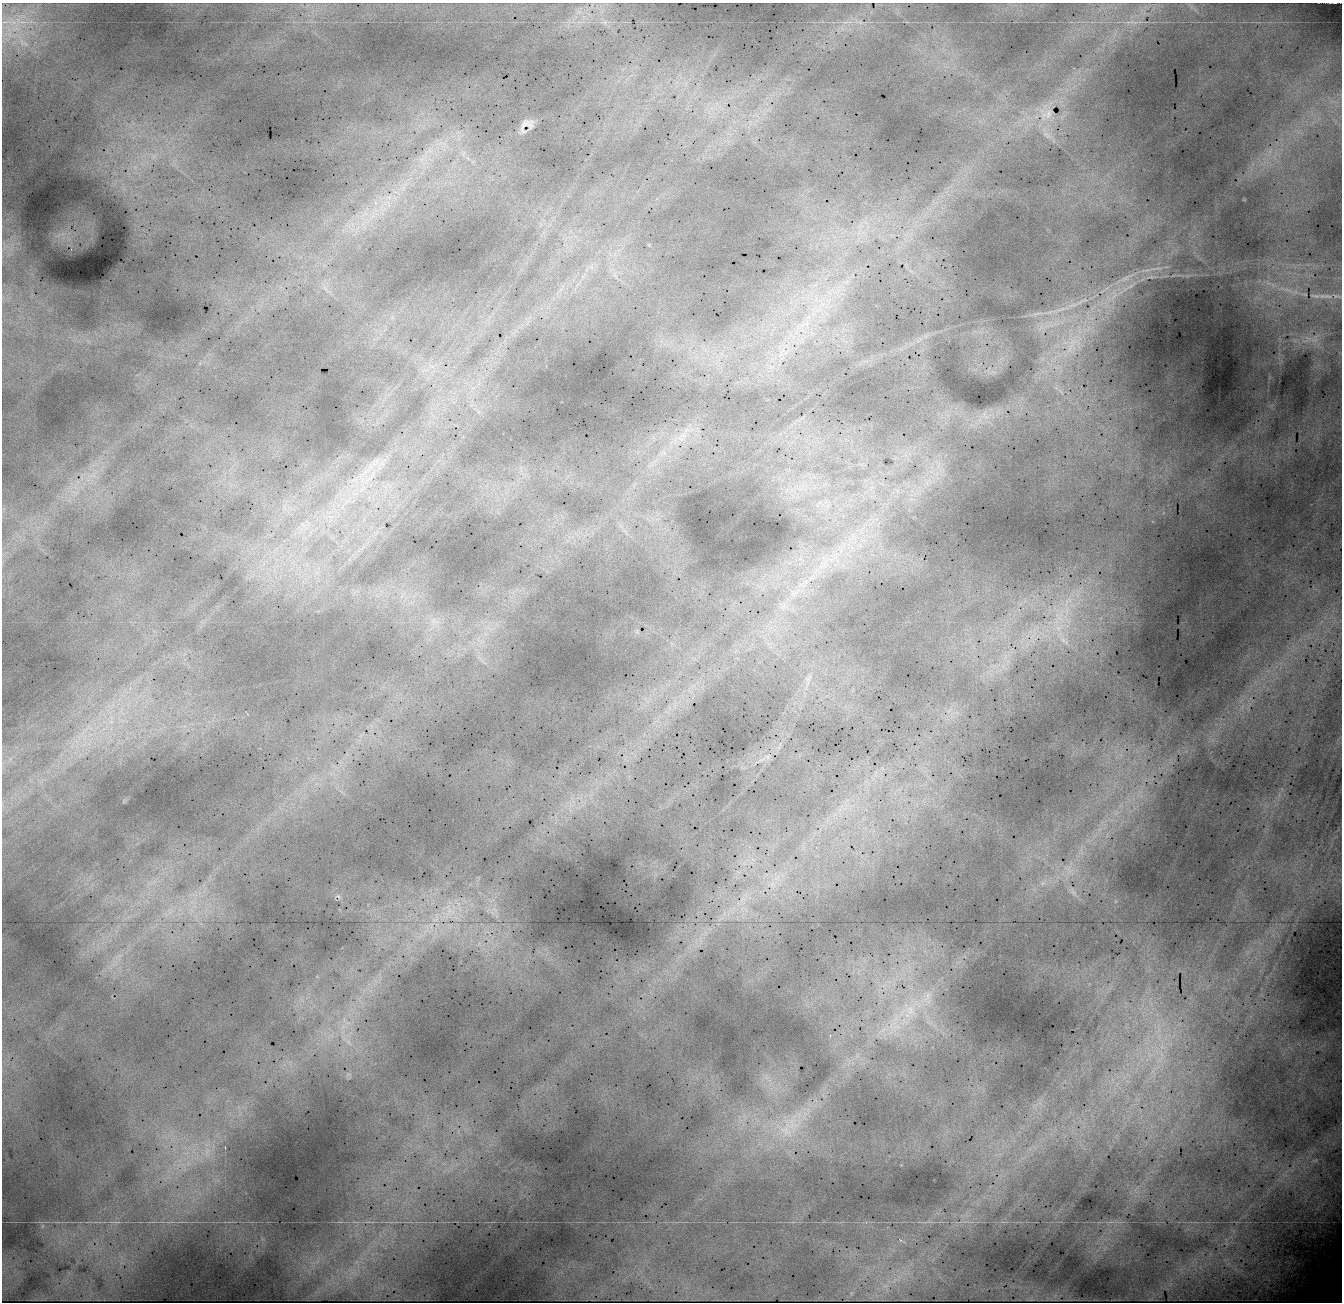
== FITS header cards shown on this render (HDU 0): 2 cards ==
NAXIS1  =                 1340 / Number of columns
NAXIS2  =                 1300 / Number of rows

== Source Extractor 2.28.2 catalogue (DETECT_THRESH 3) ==
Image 1340 x 1300 px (HDU 0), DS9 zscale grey, 1 PNG px = 1 image px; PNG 1344 x 1304 px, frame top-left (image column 1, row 1300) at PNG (2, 3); no overlay
Background 20500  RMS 160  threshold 477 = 3 sigma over >= 5 px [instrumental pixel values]
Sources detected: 45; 1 with non-positive FLUX_AUTO (blend fragments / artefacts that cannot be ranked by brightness) is not listed; the other 44 listed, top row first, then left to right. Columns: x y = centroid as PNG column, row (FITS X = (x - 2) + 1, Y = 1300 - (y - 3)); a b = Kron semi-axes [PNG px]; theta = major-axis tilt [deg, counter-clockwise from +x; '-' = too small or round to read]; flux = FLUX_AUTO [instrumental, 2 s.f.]
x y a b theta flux
1335 3 3 2 - 9.3e+03
845 22 9 4 5 3.1e+04
860 22 7 4 -18 2.7e+04
1134 22 14 3 -4 3.6e+04
816 43 2 2 - 3.6e+04
527 125 14 9 38 8.7e+04
1047 135 16 8 -37 8.7e+04
463 153 9 6 66 4.6e+04
422 158 19 6 37 1.1e+05
403 188 8 6 79 5.2e+04
389 197 10 7 39 6.9e+04
4 246 15 9 -86 9.8e+04
71 249 3 2 - 1.8e+04
1159 268 16 3 0 3.5e+04
1126 278 8 5 45 3.4e+04
1288 290 14 2 -22 3.9e+04
1316 296 11 4 -5 2.5e+04
1073 305 19 6 14 1.0e+05
1038 313 17 3 9 5.3e+04
807 323 12 7 70 9.3e+04
1070 347 21 5 65 1.2e+05
683 435 12 7 -5 8.1e+04
303 525 10 5 -54 4.8e+04
1061 616 45 30 48 1.1e+06
434 621 14 6 -15 7.5e+04
1063 639 36 11 -55 3.1e+05
808 678 10 8 15 5.6e+04
111 721 12 6 90 7.6e+04
768 756 10 5 26 3.6e+04
1043 883 7 5 44 3.0e+04
772 884 7 6 - 4.5e+04
1073 892 8 5 -44 3.3e+04
338 896 11 5 -33 3.1e+04
742 899 9 4 5 3.2e+04
449 911 9 5 90 4.8e+04
928 996 14 6 75 8.4e+04
910 1010 35 20 14 5.7e+05
344 1020 13 4 -57 4.8e+04
343 1027 10 3 45 3.9e+04
830 1036 3 2 - 9.4e+04
348 1042 13 7 -43 7.7e+04
791 1124 26 23 21 4.8e+05
225 1147 3 2 - 8.5e+04
42 1226 7 4 71 2.2e+04
At the frame edge (FLAGS 8, measured only in part): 1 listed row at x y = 1335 3
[1 non-positive-flux detection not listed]